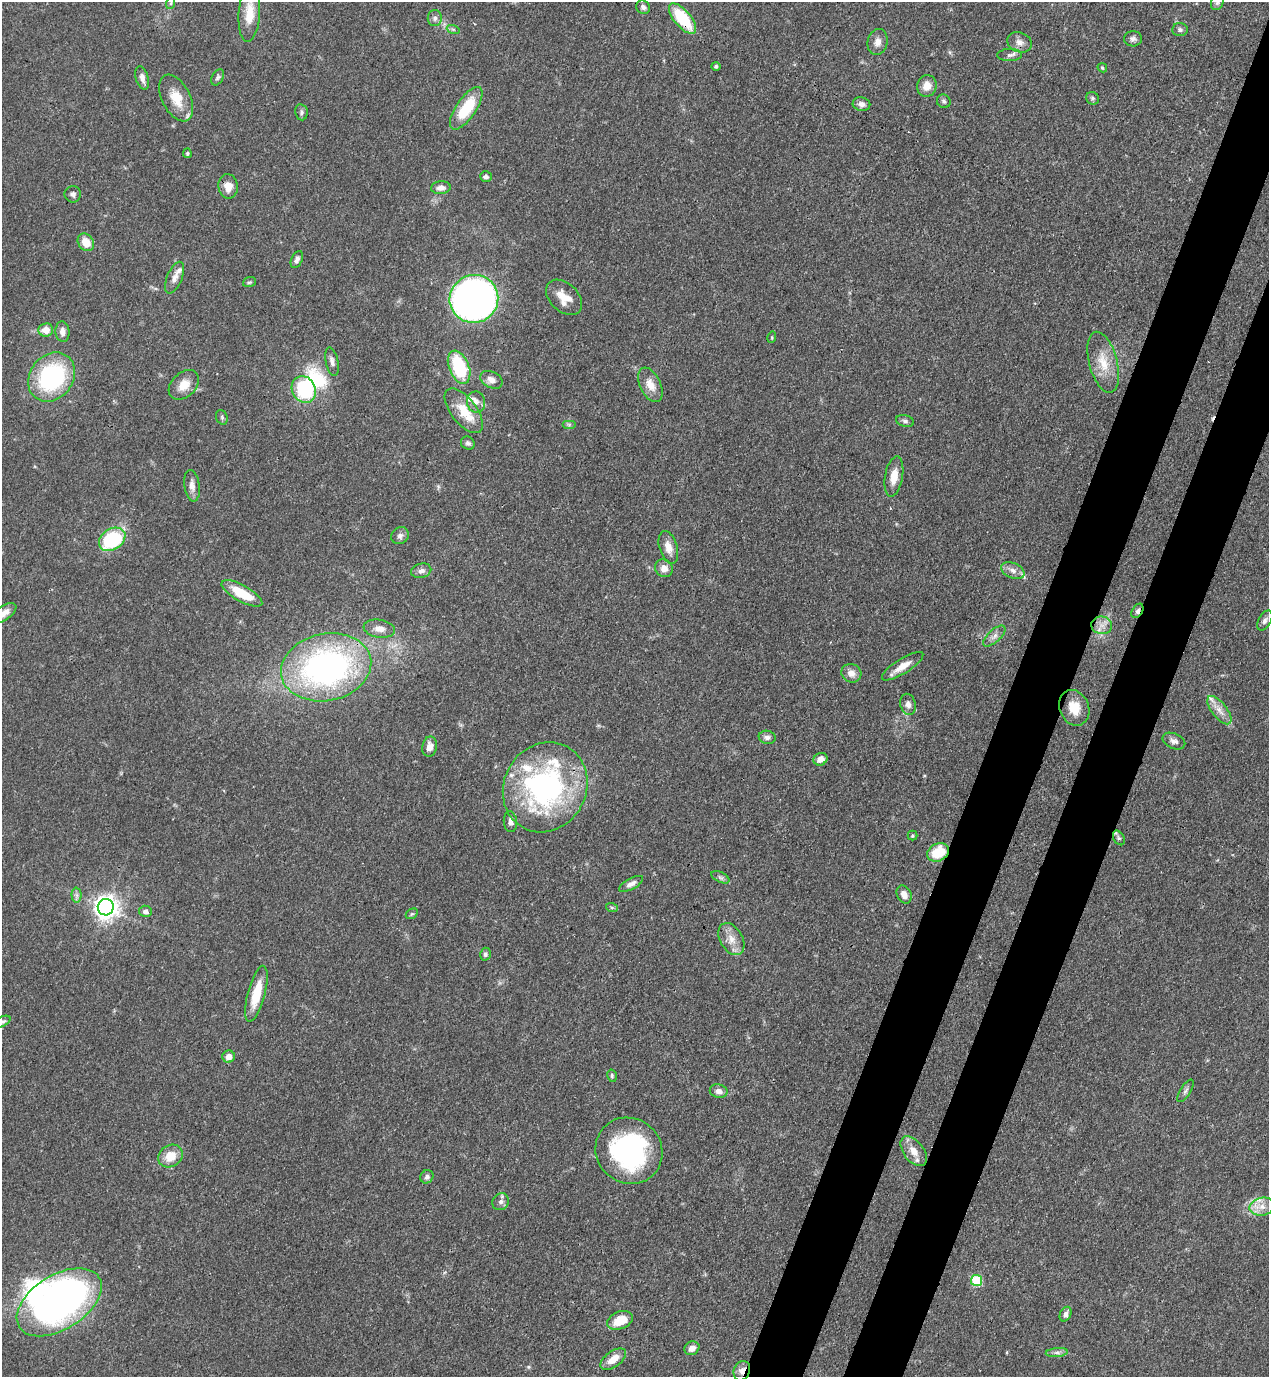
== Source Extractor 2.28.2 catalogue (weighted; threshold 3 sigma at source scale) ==
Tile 10 of 4 x 4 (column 2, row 3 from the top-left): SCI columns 1491-2757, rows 1416-2790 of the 5643 x 5583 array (HDU 1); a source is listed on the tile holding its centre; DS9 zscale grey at full resolution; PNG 1271 x 1379 px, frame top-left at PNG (2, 2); each listed source drawn as its Kron ellipse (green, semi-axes under 4 px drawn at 4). Shown black and unused: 8% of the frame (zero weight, under 3 of 4 exposures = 7% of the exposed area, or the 3 px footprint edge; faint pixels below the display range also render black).
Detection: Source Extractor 2.28.2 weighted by HDU 2 'WHT'; one run over the whole footprint, this tile lists its part. Background 0.07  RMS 0.0036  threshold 0.016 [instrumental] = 3 sigma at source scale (4.5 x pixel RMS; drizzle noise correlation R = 1.50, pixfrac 1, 0.05/0.05 arcsec/px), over >= 5 px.
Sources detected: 122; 1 inside a brighter object's white glare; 1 cosmic-ray / hot-pixel residue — neither listed nor drawn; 9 inside a brighter listed object's ellipse — not listed separately; the other 111 listed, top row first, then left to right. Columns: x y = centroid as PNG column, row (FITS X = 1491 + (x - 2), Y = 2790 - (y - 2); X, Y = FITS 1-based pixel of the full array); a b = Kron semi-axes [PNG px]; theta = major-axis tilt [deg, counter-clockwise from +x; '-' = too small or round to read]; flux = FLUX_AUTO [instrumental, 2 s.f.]
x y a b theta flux
1217 2 8 6 70 1
171 3 6 3 72 0.47
643 7 7 6 - 1.2
249 13 29 10 86 7.2
435 18 8 7 - 1.3
683 19 18 8 -50 18
453 29 6 4 -19 0.55
1180 30 8 6 -3 1
1133 39 9 7 -1 1.3
877 42 13 10 76 2.7
1020 42 13 10 -20 2.5
1010 55 12 6 1 1.3
716 66 4 4 - 0.79
1102 68 5 4 - 0.49
218 77 8 5 61 0.81
142 78 12 6 -74 1.9
927 86 11 9 73 3.7
176 98 25 14 -63 7.8
1092 98 7 6 - 0.77
944 101 7 6 - 0.93
861 104 9 7 -13 1.9
466 108 25 10 56 15
301 112 8 6 -81 0.94
187 153 5 4 - 0.58
486 176 6 5 - 1.2
228 186 12 9 -82 4.1
441 188 10 6 5 2.2
73 194 8 8 - 1.3
86 242 9 7 -55 5.5
297 260 9 5 66 1.4
175 278 17 7 68 2.5
249 282 6 4 19 0.59
564 297 21 14 -43 6.3
474 299 24 24 - 180
46 330 7 6 - 3.6
62 332 10 7 -86 2.2
772 337 6 3 73 0.39
332 362 15 6 -78 1.8
1103 362 31 14 -75 8.7
459 367 17 10 -68 23
52 377 26 21 52 43
491 380 12 8 -27 2.6
184 385 17 12 43 5.1
650 385 18 10 -65 4.5
304 389 14 11 -63 25
476 402 10 9 - 2
464 411 26 12 -52 8.9
222 417 7 5 -70 0.71
905 421 9 5 -14 1
569 424 7 4 0 0.66
468 443 7 6 - 1.1
894 476 20 9 80 5
192 486 16 7 -82 2.5
400 536 9 8 - 1.3
112 539 14 10 33 31
668 547 17 9 -73 3.4
664 568 9 8 - 3
1013 570 12 7 -23 2.3
421 571 10 7 14 1.8
242 593 23 8 -29 11
1137 611 8 5 57 1
3 613 15 7 33 3.2
1265 621 11 6 60 1.3
1102 625 10 9 - 2.6
379 629 16 9 -8 3.4
994 636 14 6 42 1.9
903 666 24 7 32 4.6
326 667 45 33 11 120
851 673 10 9 - 2.7
908 704 11 7 -77 1.9
1074 708 18 14 -68 6.8
1219 710 17 7 -52 3.3
767 737 8 6 -11 1.4
1174 741 12 7 -25 1.7
430 747 10 7 79 2.8
820 759 7 6 - 2.6
545 787 46 41 61 86
510 822 10 6 -84 1.8
913 836 5 5 - 0.53
1119 838 8 5 -60 0.82
938 852 11 8 27 11
720 877 9 5 -26 0.95
631 884 13 5 28 1.9
76 895 7 5 -89 1
904 895 9 7 -64 2.5
106 907 8 8 - 300
612 908 6 4 -19 0.49
145 911 6 5 - 1.4
412 914 6 4 30 0.55
731 939 17 11 -60 4.4
485 954 6 5 - 0.96
256 994 29 8 75 10
3 1021 8 5 27 0.75
229 1056 6 6 - 2.4
612 1076 6 4 -77 0.62
719 1091 9 6 -12 1.8
1185 1091 13 5 58 1.2
629 1151 34 32 -42 59
914 1151 17 10 -53 4.1
170 1156 13 10 34 6.5
427 1177 7 6 - 1.1
501 1202 9 8 - 1.4
1262 1207 12 9 11 3.4
977 1281 5 5 - 22
59 1302 47 27 32 170
1066 1314 8 5 63 1.6
620 1320 13 8 22 7.5
692 1348 8 6 33 2.4
1057 1352 11 4 5 1.2
613 1359 15 8 36 4.9
742 1371 10 8 67 2.7
Overlapping masked pixels (flux is a lower limit): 4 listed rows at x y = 683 19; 1137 611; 938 852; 742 1371
Isophote crosses this tile's border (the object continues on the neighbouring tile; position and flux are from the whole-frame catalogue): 4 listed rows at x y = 1217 2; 249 13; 3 613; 3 1021